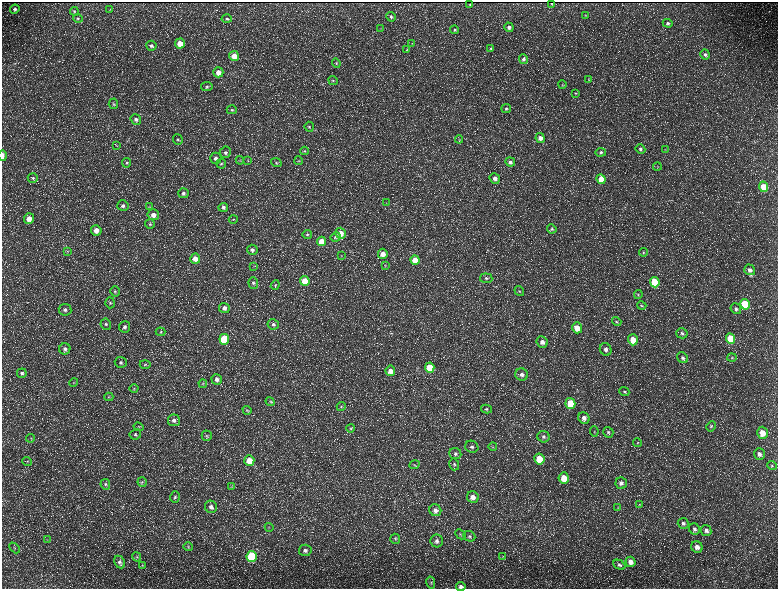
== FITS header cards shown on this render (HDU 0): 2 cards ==
NAXIS1  =                 1552 / length of data axis 1
NAXIS2  =                 1173 / length of data axis 2

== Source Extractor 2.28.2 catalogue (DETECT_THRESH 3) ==
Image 1552 x 1173 px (HDU 0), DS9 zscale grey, zoomed out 1/2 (1 PNG px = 2 x 2 image px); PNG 780 x 591 px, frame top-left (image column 1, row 1173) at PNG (2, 2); each listed source drawn as its Kron ellipse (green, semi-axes under 4 px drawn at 4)
Background 214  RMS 9.7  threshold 29.1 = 3 sigma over >= 5 px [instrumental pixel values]
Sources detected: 217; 34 cannot appear on this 1/2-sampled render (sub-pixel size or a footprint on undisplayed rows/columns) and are neither listed nor drawn; the other 183 listed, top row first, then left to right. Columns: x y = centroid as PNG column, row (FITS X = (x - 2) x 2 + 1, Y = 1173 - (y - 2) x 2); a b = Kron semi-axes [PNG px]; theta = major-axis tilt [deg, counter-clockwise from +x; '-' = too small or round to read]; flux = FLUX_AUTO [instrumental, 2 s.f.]
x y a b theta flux
551 3 2 1 - 970
470 5 2 2 - 1500
15 9 4 4 - 5000
110 10 3 2 - 1100
74 11 4 4 - 2200
585 15 4 3 - 1300
391 17 5 4 - 3700
78 18 5 4 - 2900
227 19 5 4 - 3500
668 23 5 4 - 3800
509 27 5 4 - 6600
381 29 3 2 - 1200
455 30 4 4 - 3200
180 44 5 5 - 24000
412 44 3 3 - 1200
151 46 5 5 - 5400
491 48 4 3 - 2000
407 50 3 3 - 1400
705 54 5 4 - 4700
234 56 5 5 - 23000
523 59 5 4 - 4800
336 63 5 4 - 2500
218 72 5 5 - 16000
589 79 4 3 - 1600
333 80 5 4 - 2500
562 84 4 3 - 1800
207 86 6 4 10 3500
575 93 4 3 - 1700
113 104 5 5 - 3000
506 108 5 4 - 3600
232 110 5 4 - 3400
136 119 5 5 - 6800
309 127 5 4 - 3100
540 138 5 4 - 11000
459 139 4 3 - 1500
178 140 5 4 - 3900
117 146 3 2 - 1300
640 149 5 4 - 4600
665 150 3 2 - 1200
305 151 4 4 - 2700
225 152 6 5 - 5500
601 152 5 4 - 3900
3 155 5 2 - 9900
216 158 5 5 - 7100
240 160 4 3 - 1800
248 160 4 2 - 1200
299 161 4 3 - 2200
510 162 5 4 - 6100
127 163 4 4 - 3200
276 163 5 4 - 3200
221 164 5 5 - 3500
657 166 4 3 - 1700
33 178 5 4 - 3400
495 178 5 5 - 9000
601 179 5 4 - 32000
763 187 5 4 - 37000
183 193 5 5 - 5500
386 203 3 3 - 1300
123 206 5 5 - 5300
149 207 4 3 - 1800
223 207 5 4 - 6400
153 215 6 5 - 14000
29 219 5 5 - 22000
233 219 4 2 - 1400
150 224 5 5 - 3400
552 229 5 4 - 3100
96 230 5 5 - 19000
341 233 5 5 - 20000
307 234 5 4 - 3000
336 237 5 4 - 4600
321 241 5 4 - 32000
252 250 5 5 - 6400
67 251 4 3 - 1900
643 252 4 4 - 2500
383 254 5 5 - 16000
341 256 3 3 - 1400
195 259 5 5 - 15000
415 260 5 4 - 28000
385 265 3 3 - 1400
254 266 3 2 - 1300
750 270 6 5 - 8600
486 278 6 4 -6 4500
305 281 5 4 - 41000
655 282 5 4 - 66000
253 283 6 5 - 4400
275 285 5 4 - 2500
115 291 5 4 - 3300
519 291 5 4 - 2900
638 295 4 4 - 2400
110 303 5 5 - 3500
745 304 5 4 - 91000
642 306 5 4 - 2300
224 308 5 5 - 7600
736 309 5 5 - 4300
65 310 6 5 - 6200
617 322 5 4 - 2900
106 324 6 5 - 3900
273 324 5 5 - 4800
125 327 5 5 - 6400
577 328 5 5 - 24000
161 332 5 4 - 2900
682 333 6 5 - 4000
224 339 5 4 - 93000
730 339 5 4 - 76000
633 340 5 5 - 32000
542 342 6 5 - 11000
65 349 6 5 - 6700
606 349 6 5 - 8300
683 358 6 5 - 5500
732 358 4 4 - 2500
121 362 6 5 - 4900
145 364 5 4 - 2900
430 368 5 4 - 63000
390 371 5 5 - 15000
22 373 5 4 - 4300
522 374 6 6 - 9200
217 379 5 5 - 8900
74 383 4 3 - 1600
203 384 4 3 - 2000
134 388 4 4 - 2700
624 392 5 4 - 2900
109 397 4 2 - 1600
270 402 5 4 - 2400
570 403 5 5 - 53000
341 407 4 4 - 2900
486 409 5 4 - 3600
247 410 4 3 - 1900
584 418 6 5 - 11000
174 420 6 6 - 7800
711 426 5 4 - 2800
138 427 5 3 - 2300
351 428 4 4 - 2500
594 431 5 2 - 1600
608 432 5 5 - 4300
762 433 6 5 - 23000
135 434 6 5 - 3800
207 436 5 5 - 3400
543 437 6 5 - 5500
31 438 4 4 - 2200
637 443 4 4 - 2200
472 447 6 6 - 6300
493 447 4 4 - 2200
455 454 6 5 - 5400
759 454 6 5 - 8700
539 459 5 5 - 53000
249 460 5 5 - 23000
27 461 5 3 - 2400
454 464 6 5 - 3900
414 465 5 3 - 2100
772 465 5 3 - 1800
564 478 5 5 - 33000
142 482 5 4 - 3300
621 483 6 5 - 7300
105 484 5 4 - 3500
231 487 4 3 - 1700
175 497 6 5 - 4400
473 497 6 5 - 14000
639 505 4 3 - 1400
211 507 6 6 - 9000
618 508 4 3 - 1600
435 510 6 5 - 10000
683 523 5 5 - 5200
269 527 4 2 - 1300
694 529 6 5 - 5400
706 530 6 5 - 7300
460 534 6 3 -45 2400
469 536 6 5 - 4200
395 539 5 5 - 3000
47 540 3 2 - 1100
437 541 6 6 - 7200
188 547 5 4 - 2900
697 547 6 5 - 11000
14 548 6 3 -45 2700
305 550 6 5 - 7500
252 556 5 5 - 160000
137 557 5 3 - 2000
503 557 3 2 - 1100
120 562 6 5 - 5800
630 562 5 5 - 13000
142 565 4 3 - 1700
619 565 6 4 -29 4400
431 582 6 2 -77 1900
461 586 5 4 - 6500
At the frame edge (FLAGS 8, measured only in part): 2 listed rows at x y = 3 155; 461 586
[34 sub-pixel or undisplayed-footprint detections neither listed nor drawn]